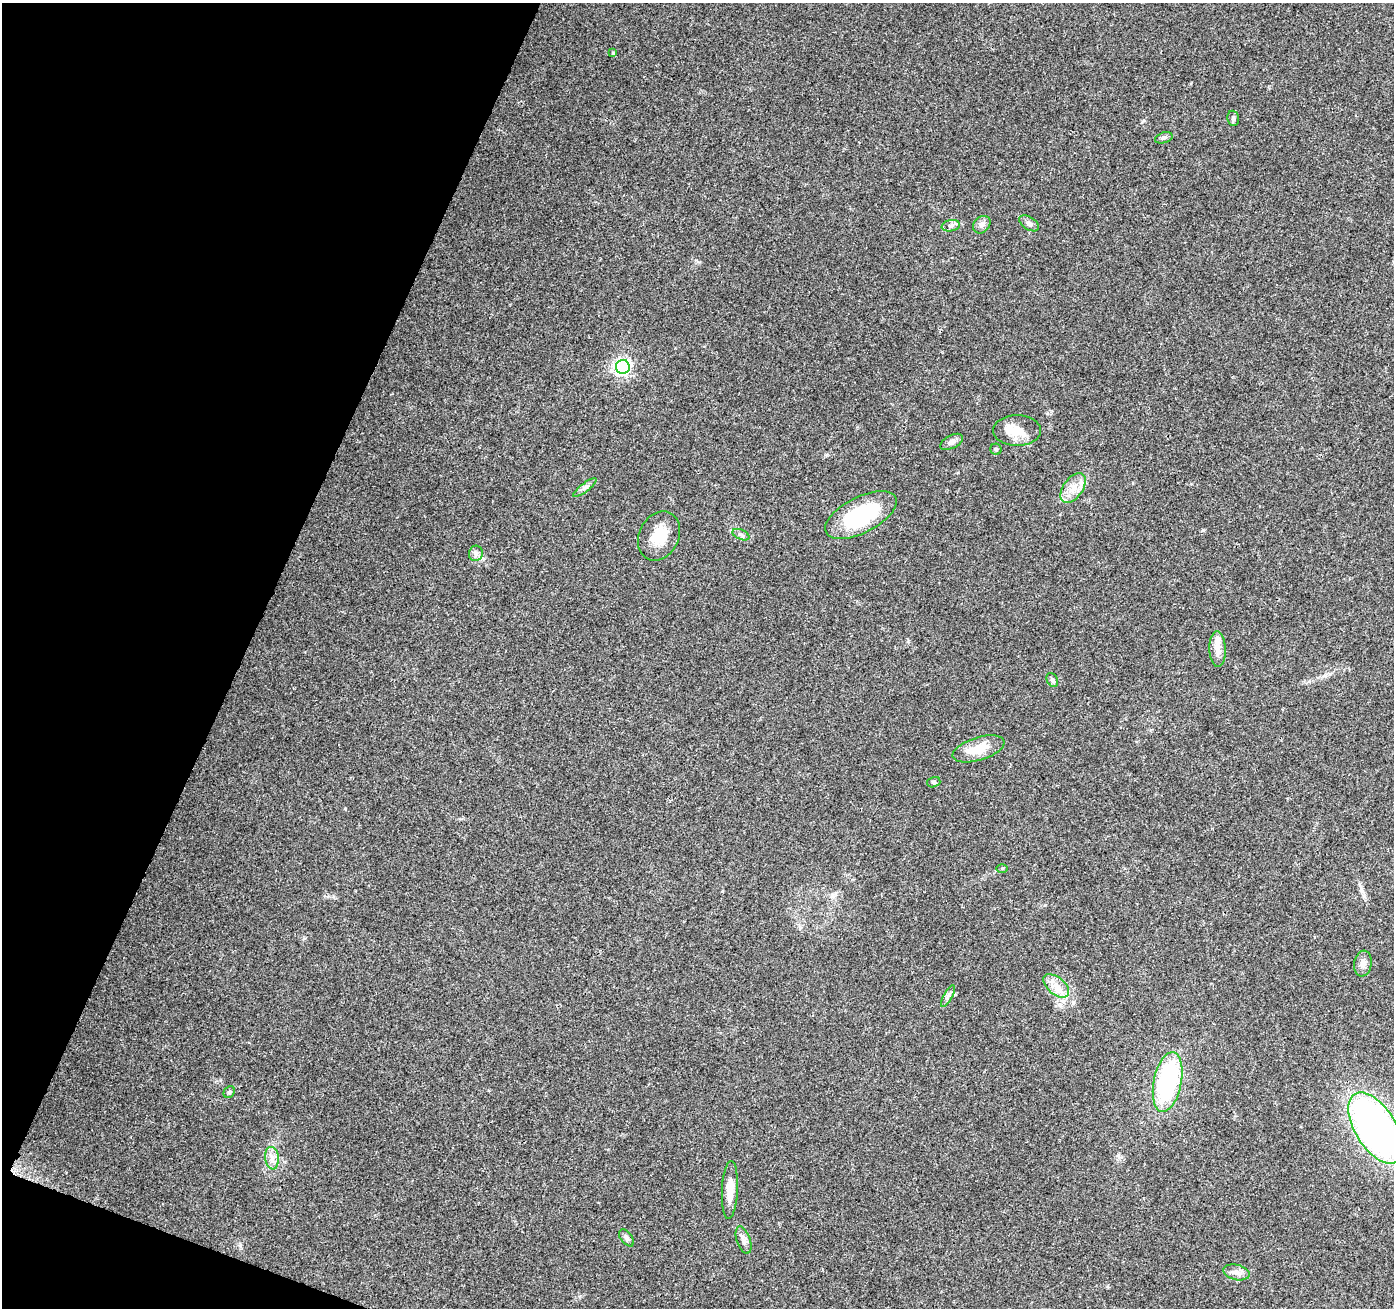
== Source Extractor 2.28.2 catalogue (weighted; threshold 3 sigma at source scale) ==
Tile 9 of 4 x 4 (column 1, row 3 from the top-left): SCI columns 17-1408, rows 1588-2893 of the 5593 x 5721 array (HDU 1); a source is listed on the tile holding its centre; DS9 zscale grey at full resolution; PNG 1396 x 1310 px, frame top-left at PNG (2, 3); each listed source drawn as its Kron ellipse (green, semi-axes under 4 px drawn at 4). Shown black and unused: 19% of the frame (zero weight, under 3 of 4 exposures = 1% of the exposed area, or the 3 px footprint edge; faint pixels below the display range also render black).
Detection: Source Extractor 2.28.2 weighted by HDU 2 'WHT'; one run over the whole footprint, this tile lists its part. Background 0.0744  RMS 0.0045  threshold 0.0202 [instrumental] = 3 sigma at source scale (4.5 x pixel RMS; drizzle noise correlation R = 1.50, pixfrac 1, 0.0396/0.0396 arcsec/px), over >= 5 px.
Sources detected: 34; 1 inside a brighter object's white glare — neither listed nor drawn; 1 inside a brighter listed object's ellipse — not listed separately; the other 32 listed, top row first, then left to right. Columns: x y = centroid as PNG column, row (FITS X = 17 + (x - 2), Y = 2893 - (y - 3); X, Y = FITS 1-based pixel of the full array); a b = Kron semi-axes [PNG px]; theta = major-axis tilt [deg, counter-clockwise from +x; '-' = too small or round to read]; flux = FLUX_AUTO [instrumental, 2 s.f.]
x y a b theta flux
613 53 4 3 - 0.44
1233 118 8 5 -76 0.96
1164 138 9 5 17 1.1
1029 223 11 6 -32 1.4
982 225 9 7 45 1.9
951 226 9 5 10 1.5
623 367 7 7 - 140
1017 431 24 15 0 8.5
952 442 12 6 28 2
996 449 5 5 - 0.73
585 488 14 4 38 1.6
1073 488 17 9 54 5.5
861 515 39 18 27 36
741 535 9 5 -23 1.1
659 536 25 19 63 11
476 553 8 7 - 1.5
1217 649 18 8 -89 3.9
1052 680 7 5 -61 0.98
978 749 27 11 17 10
934 782 7 5 15 0.88
1002 868 6 4 1 0.52
1363 964 13 9 81 2.7
1056 986 15 8 -39 4.7
948 996 12 4 60 1.3
1168 1082 30 14 79 55
229 1092 6 5 - 0.79
1376 1128 40 20 -58 200
272 1158 11 7 -83 2.8
730 1190 29 8 87 6
626 1238 10 5 -53 1.2
743 1240 14 7 -71 2.2
1236 1272 13 7 -12 2.7
Isophote crosses this tile's border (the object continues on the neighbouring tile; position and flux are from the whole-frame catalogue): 1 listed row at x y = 1376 1128
Unlisted compact peaks at least as high as the median listed source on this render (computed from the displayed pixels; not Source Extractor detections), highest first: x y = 1203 530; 1143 121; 800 928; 220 1080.